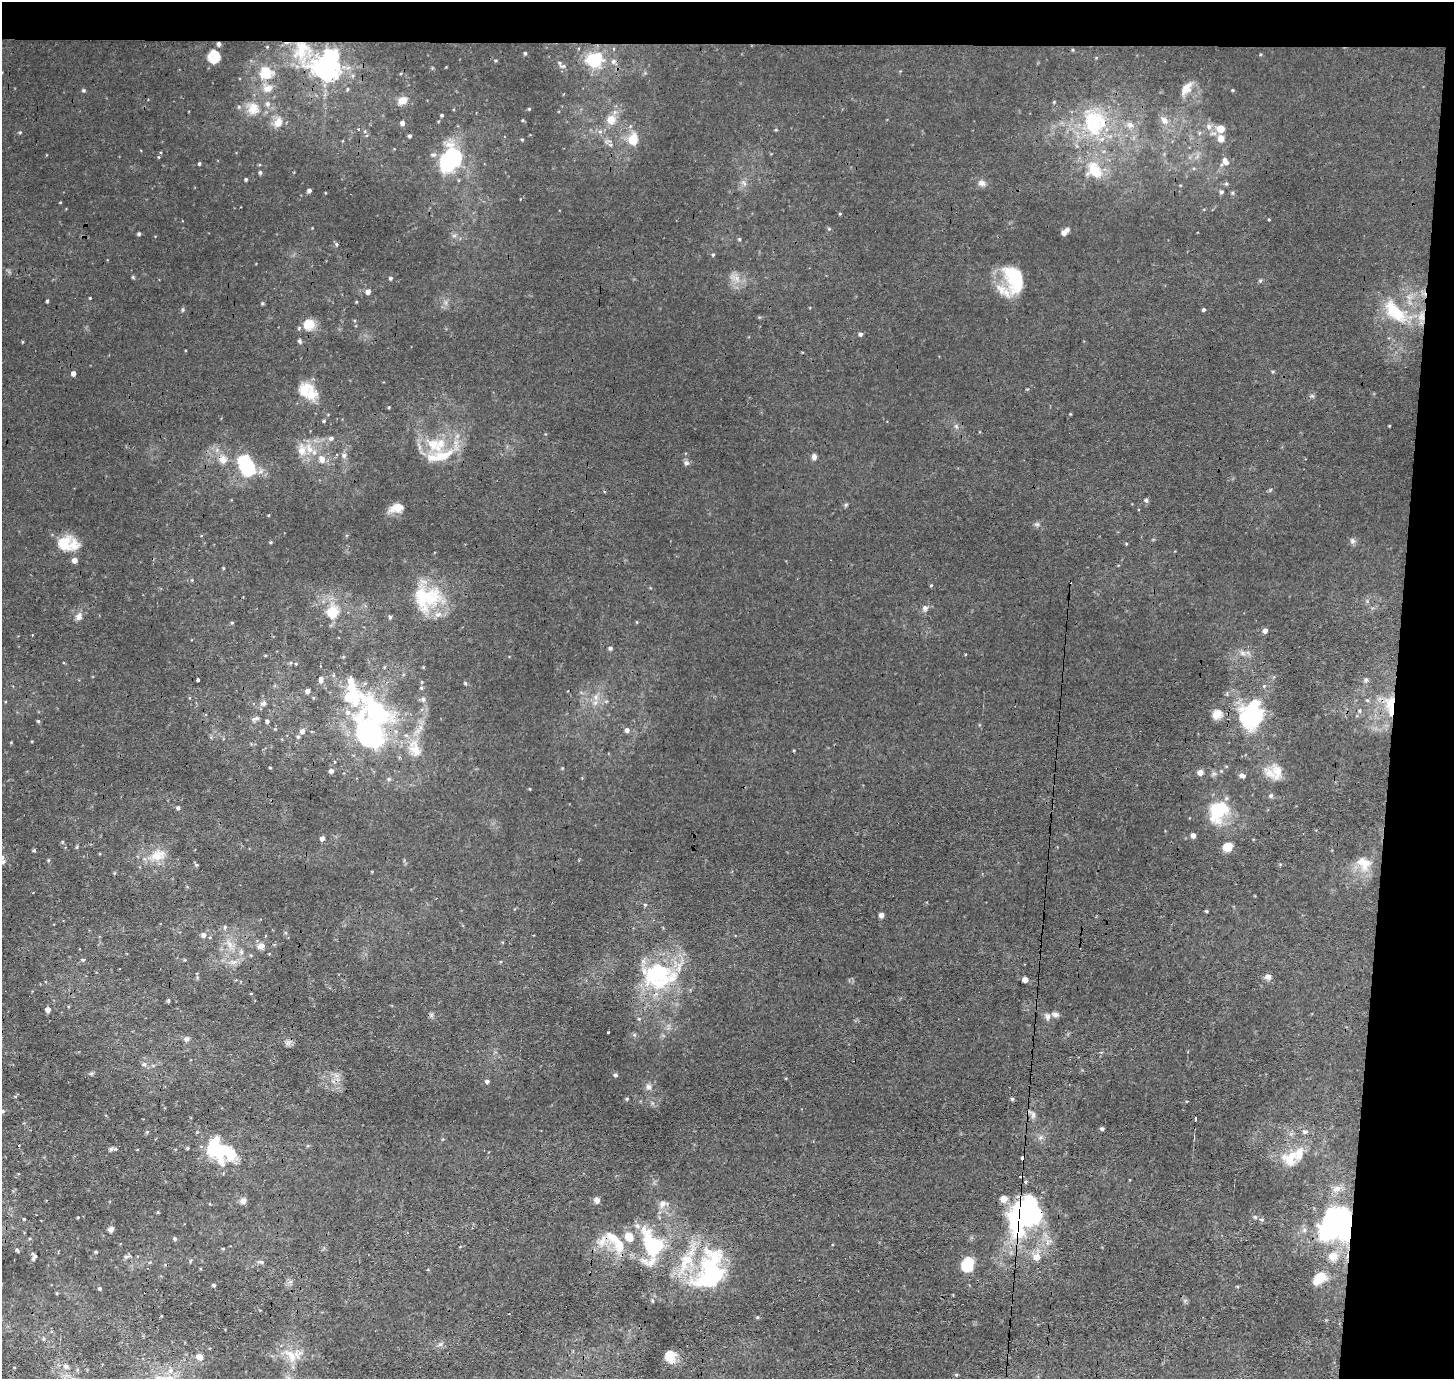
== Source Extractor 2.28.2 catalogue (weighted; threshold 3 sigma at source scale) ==
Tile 3 of 3 x 3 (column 3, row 1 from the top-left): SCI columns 2905-4356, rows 2909-4285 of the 4525 x 4500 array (HDU 1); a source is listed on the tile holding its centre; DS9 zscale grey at full resolution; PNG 1456 x 1381 px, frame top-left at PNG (2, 2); no overlay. Shown black and unused: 7% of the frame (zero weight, under 3 of 4 exposures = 1% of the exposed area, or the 3 px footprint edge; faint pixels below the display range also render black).
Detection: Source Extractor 2.28.2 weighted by HDU 2 'WHT'; one run over the whole footprint, this tile lists its part. Background 0.00943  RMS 0.0049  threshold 0.0222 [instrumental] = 3 sigma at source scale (4.5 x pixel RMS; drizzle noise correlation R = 1.50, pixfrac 1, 0.05/0.05 arcsec/px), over >= 5 px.
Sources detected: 271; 7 inside a brighter object's white glare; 3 cosmic-ray / hot-pixel residue — not listed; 32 inside a brighter listed object's ellipse — not listed separately; the other 229 listed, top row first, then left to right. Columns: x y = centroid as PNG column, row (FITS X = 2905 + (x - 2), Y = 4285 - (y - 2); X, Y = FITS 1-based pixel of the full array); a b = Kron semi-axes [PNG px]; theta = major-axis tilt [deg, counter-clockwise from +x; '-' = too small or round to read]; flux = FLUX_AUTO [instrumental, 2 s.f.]
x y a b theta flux
218 44 6 5 - 0.95
1073 50 4 4 - 0.48
301 52 24 17 27 16
525 53 4 4 - 0.67
214 57 13 12 - 6.9
496 60 4 3 - 0.5
594 60 7 6 - 100
613 61 7 6 - 1.5
326 66 8 8 - 600
563 66 10 5 4 1.5
266 73 12 12 - 11
267 88 15 9 18 3.7
1186 88 19 10 53 5.3
83 90 5 5 - 0.72
1232 90 4 4 - 0.51
402 100 12 9 34 4
1054 102 4 4 - 0.45
253 109 18 15 90 7.9
529 109 4 4 - 0.48
442 115 4 4 - 0.73
611 120 8 7 - 7.5
1164 120 12 8 -46 3.5
278 122 15 10 64 5
1094 122 42 35 -74 44
402 123 4 4 - 2.1
1130 125 9 9 - 3
1209 127 9 7 -81 2.4
358 129 3 3 - 0.77
1220 129 8 8 - 5.2
776 130 5 3 - 0.45
600 131 7 4 0 1.1
20 132 4 4 - 0.52
410 136 4 3 - 0.84
1220 138 10 8 -73 3.6
522 139 4 4 - 0.55
633 140 14 12 77 8.2
159 157 5 3 - 0.42
449 161 26 17 54 51
199 163 3 3 - 0.71
1227 163 10 6 30 2.1
1094 170 26 20 -55 15
260 172 5 4 - 0.9
246 179 4 3 - 0.77
982 183 10 8 -19 2.4
1226 184 5 5 - 0.79
309 191 4 4 - 1.4
1221 192 5 5 - 1.1
1232 193 6 5 - 0.78
829 229 5 4 - 0.62
1065 232 9 5 49 2.4
139 234 4 4 - 0.84
454 236 7 4 19 0.94
739 239 4 4 - 0.59
337 244 6 4 -88 0.65
713 255 5 4 - 0.55
1016 277 36 22 -65 20
390 278 5 4 - 0.81
736 278 9 6 -73 2.7
368 292 5 5 - 2.6
90 298 4 3 - 0.38
47 301 3 3 - 0.69
262 304 5 3 - 0.55
183 310 6 4 89 0.64
1203 310 4 4 - 0.94
1398 314 27 20 -28 20
309 324 15 14 - 7.1
860 334 5 4 - 1.2
300 341 6 4 -44 0.83
22 342 4 3 - 0.42
73 373 4 4 - 2.5
305 389 21 17 47 9
389 407 4 3 - 0.41
1070 414 4 3 - 0.38
324 421 4 4 - 0.62
956 426 6 5 - 0.97
331 438 7 6 - 1.5
434 445 29 16 -39 16
309 449 16 9 -57 5.9
344 455 8 6 88 1.6
814 457 7 6 - 1.8
223 459 14 11 -64 4.9
322 459 8 7 - 3.6
686 463 8 7 - 1.3
246 465 21 13 -62 39
1146 500 6 5 - 0.93
397 508 17 10 13 5.6
1037 524 8 5 -7 1.1
1353 541 8 6 -1 1.4
271 542 4 3 - 0.49
64 543 21 18 50 11
1126 544 4 4 - 0.45
75 560 5 5 - 3.2
223 568 5 3 - 0.45
192 580 4 4 - 0.42
931 585 4 4 - 0.46
426 598 39 34 18 31
925 608 9 7 -77 1.6
332 613 5 5 - 33
79 616 10 8 62 2.7
390 617 5 4 - 0.92
232 622 5 3 - 0.49
637 622 4 4 - 0.45
1265 631 5 5 - 2.2
610 648 5 5 - 1
1242 653 8 6 -20 1.9
296 664 4 3 - 0.4
198 680 4 3 - 1.3
1366 680 7 6 - 1.2
465 683 4 4 - 0.67
421 688 5 4 - 0.65
354 697 54 27 -9 37
596 697 9 4 -82 1.8
423 699 7 5 89 1.3
1367 700 6 4 -41 0.72
263 703 9 6 8 1.6
1391 703 22 18 80 15
1360 711 6 4 -90 0.76
1217 714 13 11 49 4.5
1251 716 31 25 69 44
256 718 13 5 12 1.7
38 721 4 4 - 0.72
267 721 5 4 - 1
420 727 7 4 -71 1.4
275 729 4 4 - 0.42
627 730 6 5 - 1.8
302 731 6 5 - 1.9
370 735 42 38 -87 74
298 737 5 5 - 0.88
11 742 4 3 - 0.34
415 749 27 15 -68 11
270 768 4 3 - 0.42
331 771 5 5 - 1.6
1200 772 5 5 - 3.4
1277 772 24 14 -78 7.7
1242 776 8 5 -13 1.5
389 779 6 5 - 0.89
530 789 4 2 - 0.34
1271 795 6 5 - 0.9
178 808 5 4 - 0.97
1220 813 31 24 32 19
1193 835 5 4 - 2.3
322 838 4 4 - 2
62 842 5 4 - 0.57
1227 847 10 8 42 5.6
34 850 4 4 - 0.73
158 855 23 15 17 9.5
2 857 7 6 - 1.6
48 860 5 3 - 0.55
1364 864 20 17 -41 9.2
197 865 5 5 - 0.6
645 905 5 4 - 0.58
1206 911 4 3 - 0.56
881 915 4 4 - 3.1
225 927 5 5 - 0.9
203 935 5 5 - 2.3
229 944 15 6 -66 3.6
260 946 10 8 13 3
241 952 7 6 - 1.5
83 960 5 4 - 0.71
657 970 50 19 -19 29
1268 977 9 7 -2 2
1025 979 5 4 - 3.6
168 1001 4 4 - 0.69
48 1009 5 4 - 3
1055 1014 9 7 -3 1.6
431 1015 7 5 46 0.96
1047 1016 10 8 -77 2
639 1019 5 4 - 0.58
608 1033 3 2 - 0.91
634 1035 6 4 44 0.71
187 1039 8 6 18 1.5
288 1043 8 6 68 1.5
144 1064 6 5 - 1.1
91 1074 7 4 18 0.73
615 1075 6 4 -1 0.79
333 1081 7 5 -45 1.2
487 1081 5 4 - 1.3
649 1087 7 7 - 1.9
627 1099 5 4 - 0.61
1012 1099 4 4 - 0.7
1187 1101 4 2 - 0.33
3 1111 6 5 - 0.8
1033 1114 12 7 -58 1.9
1195 1119 4 2 - 0.59
1102 1128 4 4 - 1.1
147 1132 5 4 - 0.54
1305 1132 7 5 3 1.3
1040 1137 8 7 - 1.6
188 1148 4 4 - 0.55
115 1149 5 5 - 0.82
137 1150 3 2 - 0.32
219 1150 34 21 -34 35
1023 1157 4 3 - 73
1289 1160 22 12 -37 7.8
1336 1189 12 9 21 3.3
597 1200 7 6 - 2
243 1201 8 7 - 2
663 1204 9 8 - 2.7
1028 1214 45 32 33 80
78 1217 3 2 - 0.39
1255 1217 5 5 - 0.83
24 1219 3 2 - 0.44
1262 1219 6 5 - 0.99
1340 1223 26 19 -26 120
111 1229 6 5 - 1.9
613 1238 33 16 -49 13
175 1239 5 5 - 0.83
652 1244 41 24 -61 36
223 1248 4 3 - 0.47
17 1250 4 3 - 0.7
1333 1256 15 14 - 7.4
34 1257 7 4 81 1.5
126 1257 8 5 16 1.2
1037 1257 7 6 - 5.3
261 1262 7 5 -8 0.99
968 1264 11 9 70 21
713 1273 55 37 87 54
1319 1278 15 8 40 16
290 1282 7 4 19 1.1
214 1285 3 3 - 0.94
99 1288 4 4 - 0.75
652 1300 6 5 - 0.7
757 1317 5 4 - 0.51
440 1344 7 6 - 1.2
291 1355 22 10 -50 7.4
670 1356 13 12 - 7.1
200 1357 5 4 - 6.7
66 1366 7 6 - 1.2
956 1374 5 3 - 0.54
Overlapping masked pixels (flux is a lower limit): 7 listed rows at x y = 218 44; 326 66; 1391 703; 370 735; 1023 1157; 1028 1214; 1340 1223
Isophote crosses this tile's border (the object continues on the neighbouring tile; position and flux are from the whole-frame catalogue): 1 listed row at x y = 2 857
Unlisted compact peaks at least as high as the median listed source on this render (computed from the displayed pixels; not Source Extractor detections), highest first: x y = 846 505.